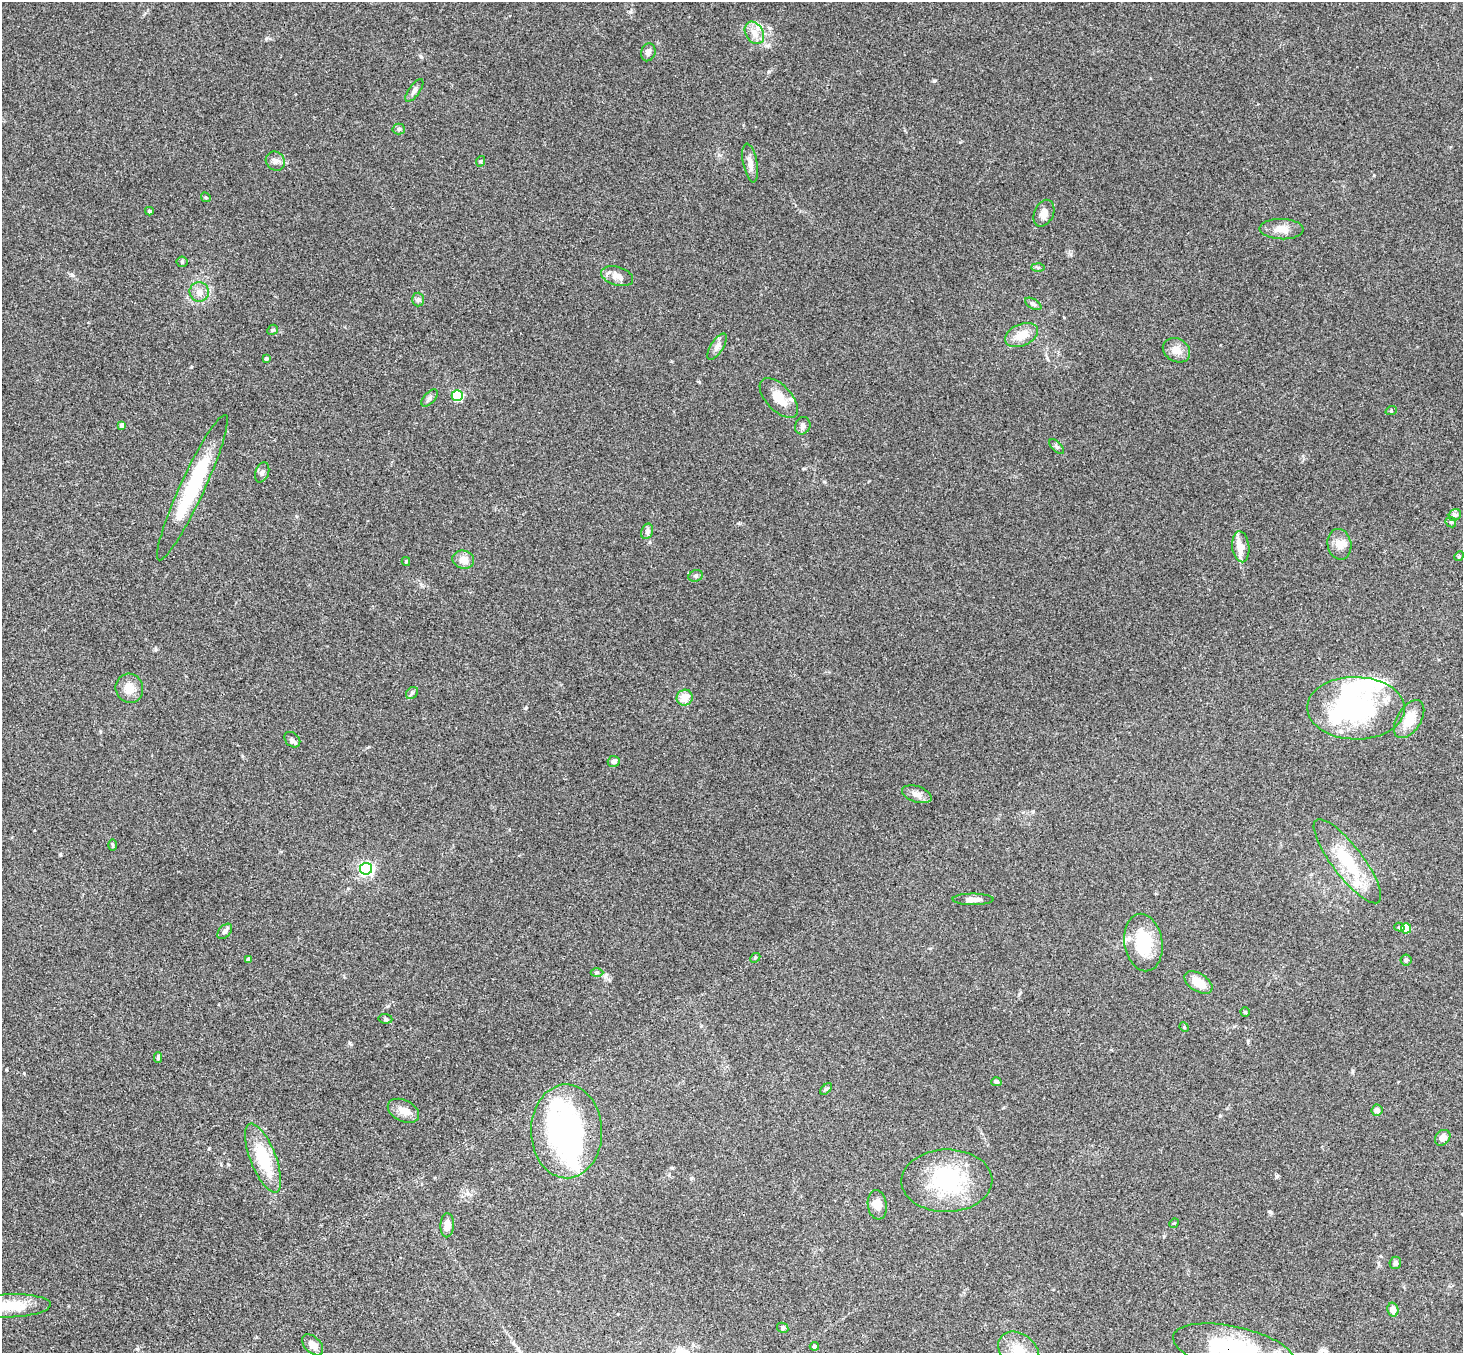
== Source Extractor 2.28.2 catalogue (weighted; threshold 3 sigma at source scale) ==
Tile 7 of 4 x 4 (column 3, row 2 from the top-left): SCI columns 2975-4435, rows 3033-4383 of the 5947 x 5927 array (HDU 1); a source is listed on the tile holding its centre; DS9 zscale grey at full resolution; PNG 1465 x 1355 px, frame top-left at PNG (2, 2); each listed source drawn as its Kron ellipse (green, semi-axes under 4 px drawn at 4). Shown black and unused: <1% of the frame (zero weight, under 3 of 4 exposures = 6% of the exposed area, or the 3 px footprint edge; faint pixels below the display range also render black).
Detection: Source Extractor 2.28.2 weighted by HDU 2 'WHT'; one run over the whole footprint, this tile lists its part. Background 0.205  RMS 0.0083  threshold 0.0372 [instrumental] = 3 sigma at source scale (4.5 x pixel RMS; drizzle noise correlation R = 1.50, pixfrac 1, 0.05/0.05 arcsec/px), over >= 5 px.
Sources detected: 90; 4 inside a brighter object's white glare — neither listed nor drawn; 2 inside a brighter listed object's ellipse — not listed separately; the other 84 listed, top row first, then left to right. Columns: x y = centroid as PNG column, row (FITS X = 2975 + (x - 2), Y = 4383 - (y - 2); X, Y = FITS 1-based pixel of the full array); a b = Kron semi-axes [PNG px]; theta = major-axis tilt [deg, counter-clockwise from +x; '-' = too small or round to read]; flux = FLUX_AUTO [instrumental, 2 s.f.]
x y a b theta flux
754 33 12 8 -58 7
648 52 9 7 74 3.6
414 90 13 5 55 3
399 129 6 5 - 1.6
275 161 10 9 - 3.7
481 161 5 3 - 0.89
750 163 20 7 -79 5.6
206 197 5 4 - 1
149 211 4 3 - 1.1
1044 213 14 9 65 5.5
1282 229 22 10 -2 9.4
182 262 5 5 - 1.2
1038 267 6 4 -1 1.3
617 276 16 9 -16 6.5
199 292 9 9 - 5.9
418 300 7 6 - 1.9
1033 304 9 5 -30 2
273 330 5 5 - 1.2
1022 335 17 10 23 13
717 347 15 6 57 4.1
1176 350 14 11 -31 8.5
266 359 4 3 - 1.4
457 396 5 5 - 70
430 398 10 5 48 2.3
779 398 24 12 -47 16
1391 411 6 3 19 0.84
122 425 4 4 - 3.5
803 426 9 7 66 3.1
1057 447 9 4 -45 1.7
262 472 10 6 70 3
192 488 80 12 65 70
1455 515 6 5 - 1.7
1451 522 6 5 - 1.2
647 531 8 5 69 2.3
1339 544 15 12 -77 8.5
1241 547 15 8 -83 12
1459 556 5 4 - 0.83
463 560 11 9 -16 7
406 561 4 4 - 0.98
696 576 7 5 21 1.6
129 688 15 13 -64 10
412 693 7 5 44 1.6
685 698 8 7 - 9.6
1356 708 49 31 -1 120
1409 719 21 12 57 16
292 740 9 6 -44 2.3
614 761 6 5 - 2.5
917 794 15 8 -18 5.3
112 845 6 4 -88 1.1
1347 861 51 15 -53 42
366 869 6 6 - 180
973 899 20 5 0 6.2
1399 927 5 4 - 1.5
1406 928 5 5 - 16
225 931 9 5 47 2.5
1143 943 29 19 -81 41
755 958 6 4 43 1
249 960 4 4 - 3.5
1406 960 5 5 - 1.3
597 972 6 4 0 1.3
1198 982 15 9 -33 13
1245 1012 4 4 - 1
385 1019 7 5 -7 1.3
1184 1027 5 4 - 0.95
158 1058 5 4 - 1.3
996 1082 5 4 - 2.5
826 1089 7 4 44 1.3
1377 1110 5 5 - 4
403 1111 17 10 -27 8
566 1131 47 35 -89 170
1443 1138 9 6 49 5.3
263 1158 37 13 -68 38
947 1181 45 31 1 74
877 1205 14 9 -83 8.1
1174 1223 5 4 - 0.79
447 1225 12 7 88 5.5
1395 1263 6 5 - 2.1
9 1306 42 11 2 28
1393 1310 7 5 -75 6.3
783 1328 6 5 - 1.5
313 1345 12 8 -44 6.1
814 1346 4 4 - 2.4
1234 1349 62 22 -12 92
1019 1351 23 17 -39 17
Overlapping masked pixels (flux is a lower limit): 1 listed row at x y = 1234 1349
Isophote crosses this tile's border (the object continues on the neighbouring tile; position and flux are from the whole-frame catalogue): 3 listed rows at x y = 9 1306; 1234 1349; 1019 1351
Unlisted compact peaks at least as high as the median listed source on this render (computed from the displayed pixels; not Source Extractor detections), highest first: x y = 934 81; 630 12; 421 57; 1270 1212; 72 275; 526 708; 191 367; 266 39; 60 855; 24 1073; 768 45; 699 382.